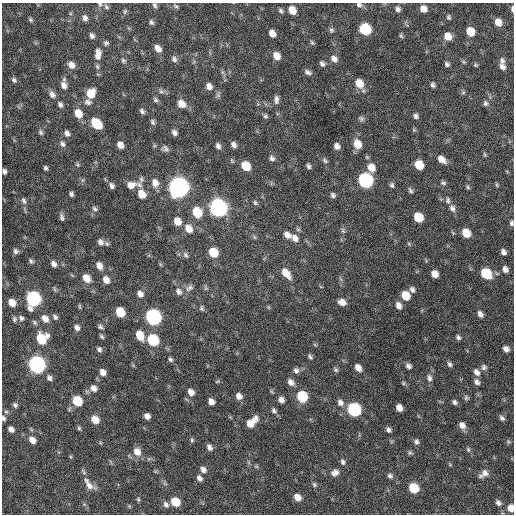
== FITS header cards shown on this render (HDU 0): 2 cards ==
NAXIS1  =                  512 / Axis length
NAXIS2  =                  512 / Axis length

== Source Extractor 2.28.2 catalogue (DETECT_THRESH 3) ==
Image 512 x 512 px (HDU 0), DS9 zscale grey, 1 PNG px = 1 image px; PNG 516 x 516 px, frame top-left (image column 1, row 512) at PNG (2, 3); no overlay
Background 286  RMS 18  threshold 54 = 3 sigma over >= 5 px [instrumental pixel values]
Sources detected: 227; all 227 listed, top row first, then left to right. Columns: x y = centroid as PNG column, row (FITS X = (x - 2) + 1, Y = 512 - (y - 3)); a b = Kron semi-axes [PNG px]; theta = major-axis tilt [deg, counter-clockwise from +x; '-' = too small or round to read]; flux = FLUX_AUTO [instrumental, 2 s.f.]
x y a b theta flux
100 4 7 5 -68 2200
155 5 6 5 - 2500
359 5 8 6 -23 3500
176 6 8 5 -27 2100
106 7 8 6 -48 2600
398 9 7 6 - 3900
423 9 6 6 - 8600
512 9 7 3 -87 3000
292 10 7 6 - 15000
125 11 8 4 64 2200
281 11 6 5 - 2400
448 17 7 5 -71 2100
85 18 7 6 - 4700
31 20 6 5 - 2100
151 22 7 6 - 2600
498 22 7 6 - 12000
365 29 8 7 - 72000
331 30 6 6 - 2600
470 32 7 6 - 22000
272 33 7 5 -62 8700
92 36 6 5 - 3300
401 36 6 5 - 1900
448 36 7 7 - 14000
106 43 6 6 - 2500
312 43 6 5 - 1900
158 48 8 6 -56 8700
98 52 8 7 - 6300
277 56 7 6 - 12000
98 57 7 6 - 3600
174 59 8 7 - 3700
334 59 8 6 -37 5800
123 60 6 5 - 2400
502 61 9 6 -69 4000
322 64 6 5 - 3100
447 64 5 4 - 2800
71 65 8 7 - 7500
475 65 5 5 - 1500
97 66 7 5 -89 2300
502 67 8 6 -54 5200
222 72 7 4 -71 2100
308 72 8 5 -22 3800
14 80 8 5 -46 2900
359 84 10 7 -58 18000
64 85 9 7 -69 7000
433 85 5 4 - 2900
209 86 8 6 -57 6400
161 91 8 5 -29 3200
91 93 9 8 - 21000
463 93 7 4 1 1900
52 94 9 7 -59 5800
276 99 11 6 89 4700
155 100 8 5 -45 2500
88 102 10 7 -8 4700
485 103 7 6 - 3000
181 104 9 7 -45 11000
60 105 7 5 -63 3200
142 111 7 5 -51 3000
78 113 9 7 -60 16000
265 116 6 5 - 2300
416 116 6 5 - 3200
361 119 7 6 - 2700
153 122 8 6 -68 2700
96 124 9 6 -47 40000
414 130 6 4 -18 1400
41 132 7 5 -47 2500
67 133 7 6 - 4300
174 133 6 5 - 4100
62 144 9 6 -63 3600
357 144 9 7 -66 15000
120 145 6 5 - 7900
234 145 7 5 -57 4200
218 146 7 5 -65 4000
337 146 6 5 - 5500
165 149 10 7 -28 3700
484 154 6 4 -71 1500
272 158 7 6 - 3400
442 159 9 6 -41 9100
325 160 9 5 -53 2600
77 165 6 5 - 1700
419 165 7 6 - 24000
246 166 8 6 -51 24000
308 166 6 4 -71 2800
45 168 5 4 - 2500
371 168 9 8 - 13000
4 171 5 4 - 3200
141 179 8 5 -89 2500
82 180 7 4 -71 1800
365 180 8 7 - 230000
155 183 10 8 -69 9100
443 183 7 5 -10 2400
131 185 12 9 14 9300
139 185 9 7 -30 4300
392 185 6 5 - 2600
497 185 6 4 -71 1400
112 186 6 5 - 3700
179 187 9 8 - 890000
468 187 6 4 -62 1700
410 190 7 4 -59 2500
71 194 5 4 - 2800
142 194 8 7 - 16000
333 195 6 5 - 2800
448 200 9 6 -86 3300
24 201 9 5 -62 3700
255 203 7 5 -51 2300
218 208 9 8 - 500000
452 208 10 7 -66 5300
95 209 8 5 -46 2600
197 212 9 7 -66 35000
62 217 10 5 -76 3100
418 217 7 6 - 32000
177 221 9 7 -61 12000
512 223 7 5 -78 2800
189 229 10 8 -55 12000
343 230 8 5 -71 2500
466 233 7 6 - 21000
287 235 9 6 -43 7100
254 237 6 4 -70 1600
295 238 11 7 -48 7700
100 242 8 7 - 5200
409 244 6 4 -72 1400
16 251 7 6 - 3500
213 252 8 6 -57 29000
503 252 6 5 - 4600
186 255 8 6 -61 3100
31 261 7 5 -50 2500
54 264 7 5 -57 4800
99 266 8 6 -63 7800
505 269 7 6 - 5800
286 273 12 7 -49 14000
486 273 9 7 -44 47000
435 274 6 6 - 10000
86 278 9 7 -56 11000
106 280 8 6 -62 9200
189 288 12 7 34 5100
412 289 7 6 - 3800
179 292 10 8 -53 5700
140 294 7 7 - 6000
405 295 8 6 -57 21000
33 299 9 7 -82 240000
342 302 9 7 -19 7500
12 303 7 5 -46 14000
80 306 7 4 -81 1400
398 306 8 6 -67 6400
202 308 7 5 -70 2300
120 312 7 6 - 31000
480 314 8 5 -58 5000
55 317 6 4 -57 2800
153 317 8 7 - 320000
21 318 7 6 - 3000
14 319 8 5 90 2500
45 319 9 6 -55 8700
35 322 7 5 -54 2300
100 327 7 6 - 2700
77 328 7 5 -55 4600
140 335 9 6 -66 19000
102 336 6 4 -41 2100
458 337 6 5 - 2800
41 338 8 8 - 42000
153 340 8 7 - 73000
99 349 6 5 - 3000
506 349 6 5 - 5200
310 357 8 4 -59 2400
170 359 7 5 -43 2500
450 364 7 5 -65 3000
37 365 8 7 - 430000
408 366 6 5 - 3800
484 367 8 7 - 3600
358 368 7 5 -52 7200
296 370 8 7 - 4000
336 370 7 6 - 2300
103 372 7 6 - 6800
476 372 9 7 -58 6000
49 378 7 6 - 3600
429 378 10 6 -82 4600
291 382 9 7 -46 6100
477 382 8 6 -56 4500
403 383 5 5 - 1500
93 388 9 7 -40 6400
271 391 6 4 -71 1500
191 392 8 7 - 7600
239 396 8 6 -52 6600
302 396 8 7 - 52000
466 398 7 5 -77 2400
281 400 7 6 - 5500
77 401 7 6 - 41000
211 402 6 5 - 7300
340 402 9 8 - 5500
455 402 6 5 - 3200
15 405 6 5 - 2600
399 408 6 5 - 8500
354 409 8 7 - 150000
274 411 9 6 -54 3300
6 412 6 4 -1 1600
147 416 5 5 - 6000
3 418 6 5 - 2500
502 418 7 6 - 3300
95 420 7 6 - 15000
252 422 14 7 44 15000
462 425 8 7 - 6900
79 428 5 5 - 1700
11 429 6 4 -43 5100
388 430 6 5 - 3400
32 440 8 6 -49 8500
192 440 5 5 - 1900
417 442 7 6 - 3200
508 442 6 5 - 1900
209 447 7 5 -63 4700
468 450 7 5 -89 2100
137 452 10 8 -56 11000
410 453 7 5 -90 2100
71 457 6 3 -71 1200
343 462 7 5 -65 3000
450 465 6 3 -20 1200
203 470 8 6 -54 5300
335 473 9 8 - 6200
485 473 10 9 - 7100
390 476 7 6 - 3200
199 478 8 6 -50 4200
314 484 7 5 -59 2200
89 485 19 8 -50 9800
414 488 7 6 - 40000
297 497 7 6 - 9200
138 499 5 4 - 1500
175 502 7 6 - 26000
498 503 8 6 -49 3400
166 504 9 6 -57 4000
511 508 6 5 - 11000
At the frame edge (FLAGS 8, measured only in part): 7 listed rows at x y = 100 4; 359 5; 512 9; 4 171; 512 223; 3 418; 511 508